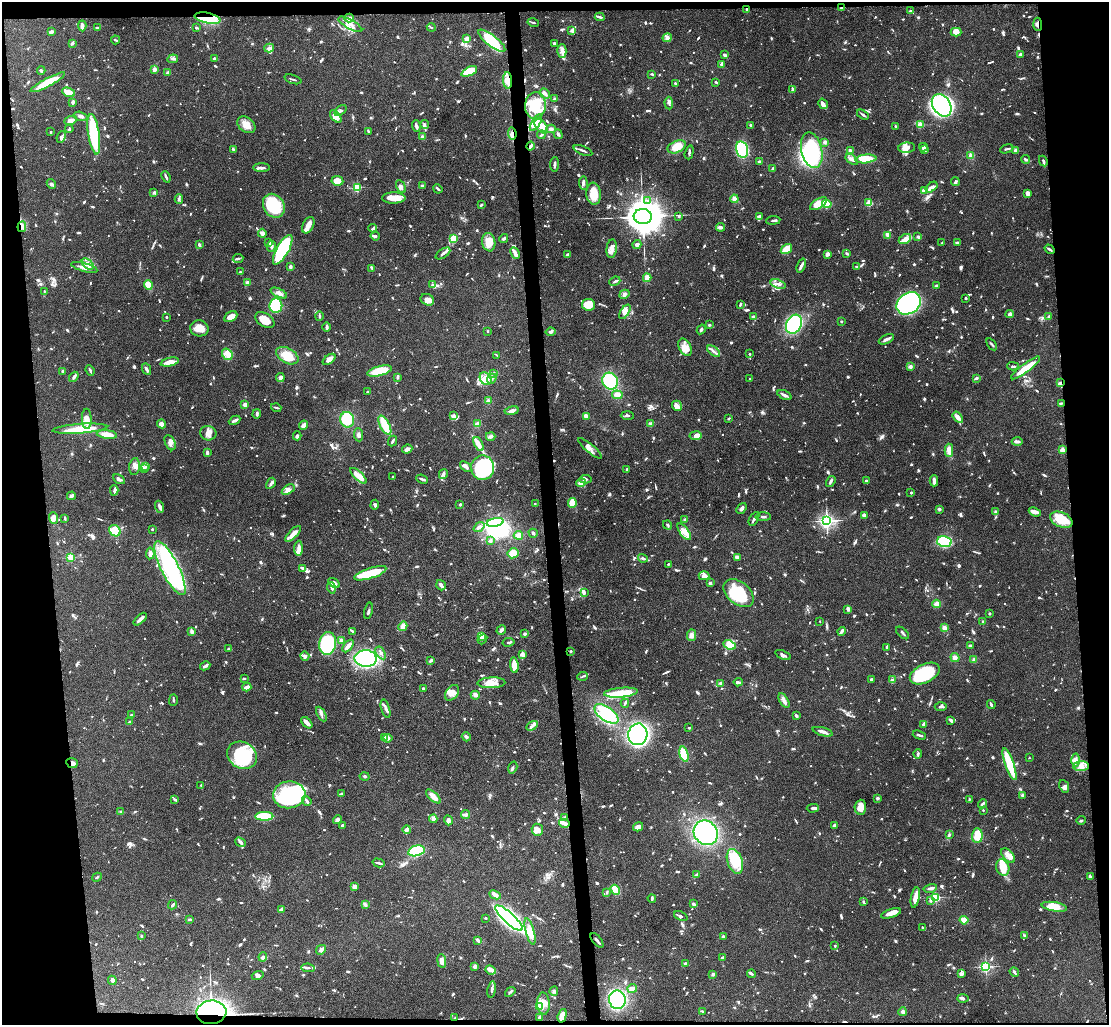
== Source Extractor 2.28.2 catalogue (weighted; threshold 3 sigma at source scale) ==
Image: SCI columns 2-4427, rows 182-4273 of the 4427 x 4397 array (HDU 1 of 3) = the unmasked area's bounding box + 8 px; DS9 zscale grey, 4 x 4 block average (1 PNG px = mean of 4 x 4 image px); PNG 1111 x 1027 px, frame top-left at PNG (2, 2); each listed source drawn as its Kron ellipse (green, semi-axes under 4 px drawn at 4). Shown black and unused: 10% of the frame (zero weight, under 4 of 8 exposures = <1% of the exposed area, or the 3 px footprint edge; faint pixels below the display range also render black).
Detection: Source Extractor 2.28.2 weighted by HDU 2 'WHT'. Background 0.0565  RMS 0.0038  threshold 0.0154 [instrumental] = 3 sigma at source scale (4.09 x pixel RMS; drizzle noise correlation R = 1.36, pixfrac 0.8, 0.05/0.05 arcsec/px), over >= 5 px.
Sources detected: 1863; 19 too faint to see at this stretch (4 x 4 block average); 15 inside a brighter object's white glare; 11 cosmic-ray / hot-pixel residue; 1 long thin detection or spike segment (spike, bleed or trail) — neither listed nor drawn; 76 coinciding with a brighter row at this scale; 172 inside a brighter listed object's ellipse — not listed separately; of the other 1569, all 500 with FLUX_AUTO >= 2.93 (the completeness limit of this list) listed and drawn (1069 fainter detections not listed), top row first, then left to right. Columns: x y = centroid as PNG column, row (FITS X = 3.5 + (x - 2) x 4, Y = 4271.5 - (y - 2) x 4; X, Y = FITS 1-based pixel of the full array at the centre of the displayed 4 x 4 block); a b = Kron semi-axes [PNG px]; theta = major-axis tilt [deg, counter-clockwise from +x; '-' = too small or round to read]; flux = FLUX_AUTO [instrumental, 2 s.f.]
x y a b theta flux
841 8 3 3 - 4.2
747 9 2 2 - 4.1
910 11 4 2 - 3.4
600 17 5 2 - 4.7
208 18 13 5 -12 100
349 18 4 3 - 5.2
533 22 6 2 -13 3.3
350 24 13 4 -28 17
1038 24 7 3 -87 6.6
82 26 5 2 - 9.4
431 27 4 2 - 3.4
97 28 3 2 - 3.2
196 28 3 2 - 3.1
572 30 4 3 - 9.1
51 32 3 2 - 9.9
956 32 5 3 - 17
667 38 4 4 - 6.1
467 39 3 3 - 16
115 40 5 2 - 3.8
492 41 16 5 -38 74
72 43 3 3 - 4.3
554 43 2 2 - 3.4
269 48 5 3 - 5.4
562 51 7 4 89 10
1020 54 4 2 - 7.4
725 55 3 3 - 4.5
214 58 2 2 - 4.8
173 59 5 2 - 3.9
722 64 4 3 - 4.8
154 69 2 2 - 47
41 70 4 2 - 4.6
469 71 8 4 26 68
168 73 3 2 - 8.7
652 74 3 2 - 3.2
293 79 9 2 -18 3.4
508 80 8 4 -86 20
48 82 19 4 28 62
716 82 2 2 - 4.2
675 84 4 2 - 4.4
792 90 4 3 - 3.3
69 92 7 3 -22 27
545 94 5 3 - 7.4
555 99 2 2 - 26
73 102 3 2 - 7.3
669 103 6 2 -86 4.3
823 104 5 3 - 10
535 105 13 10 85 78
942 105 12 8 -56 520
340 111 7 3 39 5.7
863 115 6 2 -33 4.8
81 116 7 3 -15 7.3
336 117 7 4 -49 25
70 120 6 4 22 13
536 123 9 4 59 26
425 124 4 3 - 4.3
246 125 10 7 -37 22
751 125 2 2 - 4
920 125 2 2 - 82
416 126 6 2 -72 7.2
541 126 8 5 -48 23
895 126 3 2 - 5.1
69 129 4 3 - 3.2
551 129 4 3 - 5.3
368 131 4 2 - 3
51 132 2 2 - 5.5
94 134 20 5 -81 150
512 134 6 2 -84 5.5
558 134 5 3 - 4.3
541 135 4 2 - 3.9
61 137 6 3 67 4.9
422 137 2 2 - 9.7
825 142 2 2 - 11
530 146 4 2 - 6.1
677 147 9 6 24 34
923 147 4 3 - 5.8
907 148 8 5 5 12
1007 149 7 2 19 3.2
234 150 4 3 - 3.2
583 150 10 2 -22 6.3
742 150 8 5 -77 150
812 150 18 10 -76 240
850 150 3 2 - 5.7
924 150 3 2 - 8.3
1015 150 3 2 - 5.3
689 152 7 2 74 3.5
971 155 3 3 - 7.7
852 159 7 3 -34 7.2
866 159 10 4 6 54
1025 159 4 2 - 4.9
759 161 2 2 - 14
1043 161 5 3 - 3.6
555 164 7 2 86 5.7
261 168 8 2 -1 7.7
773 169 3 2 - 7.2
166 177 6 2 -68 5
337 181 6 4 -8 25
955 181 4 2 - 3.9
583 183 6 3 -84 5
51 184 5 3 - 3.8
401 186 7 4 -61 6.5
422 186 4 3 - 3.7
931 187 7 2 37 19
357 188 2 2 - 240
438 189 5 2 - 5.2
924 191 3 3 - 22
154 193 4 3 - 3.6
1028 193 3 3 - 11
594 194 11 7 -85 35
394 198 11 5 0 26
179 199 4 2 - 3.5
734 199 4 4 - 8.2
648 201 3 2 - 3.3
869 203 2 2 - 110
818 204 9 4 32 26
827 204 5 3 - 41
481 205 3 2 - 3.4
274 206 12 10 -57 110
643 216 9 7 -6 6200
679 216 3 2 - 3
760 217 3 2 - 11
773 220 7 2 7 3.7
308 225 9 5 63 14
22 227 5 3 - 7.3
721 227 4 3 - 6
373 228 4 2 - 3.1
262 233 4 2 - 15
888 235 4 2 - 11
375 236 5 2 - 4.3
918 236 3 2 - 3.6
454 238 4 3 - 31
504 238 4 3 - 3.8
905 239 6 4 29 22
489 242 9 6 -81 33
269 243 2 2 - 5.2
942 243 2 2 - 3.7
957 243 3 2 - 3.7
199 245 3 2 - 4.8
637 245 4 3 - 3.8
271 246 5 3 - 4.7
612 249 9 5 83 15
786 249 6 3 35 66
1049 249 5 2 - 5
283 250 16 6 61 190
443 253 8 2 35 5.1
515 253 6 2 -64 15
847 253 3 2 - 4.5
567 254 4 2 - 4.1
828 254 4 3 - 6.5
238 259 5 2 - 3
88 264 7 4 -39 10
801 266 7 3 68 6.6
84 267 14 3 -15 17
290 267 3 3 - 4.2
856 267 2 2 - 3.1
372 268 4 2 - 7.5
240 272 2 2 - 4.2
647 278 4 4 - 10
615 281 6 2 22 4
247 283 2 2 - 38
778 284 8 3 -18 8.1
148 285 4 4 - 38
433 285 4 3 - 5.3
936 285 3 2 - 3
44 291 2 2 - 3.7
279 293 9 4 -25 9.6
624 294 5 3 - 7.8
966 298 2 2 - 3.5
427 300 7 5 -25 12
909 303 13 10 36 820
740 304 4 2 - 4.5
589 305 6 6 - 46
276 306 7 6 - 220
625 312 8 4 58 15
1010 314 4 3 - 4.5
319 316 5 2 - 3.3
753 316 4 2 - 6
166 317 2 2 - 3.2
231 317 7 5 29 20
1049 317 4 3 - 5.7
265 320 10 6 -32 29
841 321 2 2 - 8.2
794 324 10 7 62 140
709 325 2 2 - 3.7
327 327 5 2 - 7.9
199 328 9 8 - 22
701 329 5 2 - 4.5
488 331 2 2 - 3
551 332 5 3 - 4.8
886 339 8 2 26 8.2
992 344 7 2 -54 3.3
685 347 9 6 -65 17
714 351 7 2 -39 7.5
227 354 6 5 - 17
750 354 2 2 - 7
497 355 4 2 - 3
287 356 12 7 -29 49
329 359 7 3 37 15
170 362 9 3 13 22
1013 366 5 2 - 3.2
910 367 3 3 - 5.9
1025 368 18 4 37 44
147 369 6 3 -65 5.8
90 370 5 2 - 4.3
63 371 2 2 - 6.3
379 371 13 5 14 61
494 373 3 3 - 3.2
74 377 6 3 52 4.6
397 377 3 2 - 5.7
280 378 4 3 - 4.7
750 378 2 2 - 2.9
976 378 4 3 - 3.3
485 379 7 5 -53 15
492 379 5 3 - 5.9
610 381 8 7 - 110
1060 383 4 3 - 4.2
368 392 3 2 - 4.4
617 395 5 3 - 13
784 395 8 2 -26 7.5
488 401 3 2 - 6
1061 403 4 2 - 3
245 405 2 2 - 49
677 406 5 4 - 8.3
276 408 5 2 - 3
512 411 7 3 10 9.1
257 414 5 2 - 5.9
454 416 4 4 - 5.7
586 416 2 2 - 21
627 416 7 2 -3 4
958 417 6 3 -54 13
729 418 3 2 - 3
87 419 10 5 -87 17
235 420 6 2 27 8.1
347 420 8 7 - 53
161 424 4 3 - 14
477 424 4 3 - 7.9
651 424 3 3 - 5.1
304 425 5 3 - 12
385 425 10 4 -63 50
80 429 27 4 4 82
208 433 8 7 - 14
107 434 10 4 -7 26
358 435 6 3 -84 5.8
297 436 4 3 - 4.1
491 436 5 3 - 4.2
695 436 6 4 9 5.5
392 441 5 2 - 3.5
1017 442 6 3 2 5.1
170 443 8 5 -66 9.1
478 444 7 4 -64 10
590 448 15 4 -40 11
407 449 5 3 - 11
949 450 7 4 -88 15
1063 450 2 2 - 73
207 452 3 2 - 6.6
135 466 8 5 82 10
146 466 4 2 - 3.3
466 467 6 3 -39 9.7
144 468 4 3 - 3.1
483 468 12 11 - 260
627 469 2 2 - 18
443 474 5 3 - 5.8
358 476 10 3 -43 23
393 477 2 2 - 8.4
119 479 6 3 -29 7.1
422 479 6 2 -23 4.1
586 479 6 3 -4 4.4
831 481 6 2 57 4.3
866 481 2 2 - 5.2
934 481 5 2 - 14
271 483 6 3 60 5.1
581 483 4 4 - 7.5
114 490 5 3 - 5.2
288 490 7 4 32 11
911 493 2 2 - 3.3
71 496 4 3 - 6.9
535 503 2 2 - 2.9
572 503 5 3 - 48
460 504 2 2 - 18
375 505 5 4 - 4.7
160 507 6 2 -70 8.5
741 508 6 2 50 7.7
939 509 4 3 - 4.1
995 512 3 2 - 4.4
1035 512 6 4 -23 9.1
865 515 3 3 - 10
763 517 7 2 0 3.4
54 518 6 4 -87 14
65 518 3 2 - 4.2
754 519 7 2 60 8.9
685 520 3 3 - 5.2
1061 520 12 7 -24 61
827 521 3 2 - 600
495 522 8 3 11 190
667 525 5 2 - 3
479 527 6 3 38 7.4
152 529 2 2 - 3.2
115 531 6 5 - 74
684 532 10 3 -52 12
533 533 4 2 - 3.2
293 534 10 4 45 16
518 535 4 4 - 11
490 541 3 3 - 3.5
944 542 7 5 -13 100
299 548 7 3 89 12
150 553 6 3 86 9.1
513 553 5 5 - 21
71 557 2 2 - 150
737 557 3 3 - 7.7
643 558 5 2 - 4.5
668 564 2 2 - 3.3
170 568 30 9 -63 400
303 568 3 3 - 4.7
370 573 17 5 18 76
704 576 5 4 - 12
334 583 6 4 -35 10
710 583 3 2 - 4.8
441 585 5 2 - 14
331 588 5 2 - 4.4
584 593 4 3 - 4.1
739 593 17 11 -40 100
937 604 4 4 - 9.8
848 609 4 3 - 5.5
368 611 8 2 77 4
990 614 2 2 - 3.7
140 619 8 3 44 9.6
820 621 2 2 - 3.9
983 622 3 2 - 4.5
403 626 5 3 - 19
944 628 3 3 - 10
501 630 5 3 - 6.9
192 631 3 3 - 7.3
352 631 3 2 - 5.5
841 631 4 2 - 9.9
903 633 8 2 -44 4.5
525 634 4 2 - 5
691 635 6 4 82 9.4
481 636 2 2 - 32
482 639 5 3 - 3.8
341 640 2 2 - 37
508 642 6 2 11 3.7
328 643 11 8 80 260
730 645 6 4 -24 28
348 646 7 3 50 13
970 646 3 2 - 7.2
886 647 2 2 - 3.5
229 649 2 2 - 5.6
571 651 3 2 - 3.6
381 653 7 3 -57 6.2
522 654 3 2 - 13
783 655 8 2 -22 5.3
305 656 5 3 - 4
366 658 11 8 -2 250
955 658 5 3 - 8.2
431 660 4 2 - 7.6
974 660 3 3 - 6.6
514 665 8 3 -84 29
205 666 5 2 - 5.8
925 674 16 9 26 110
582 676 5 2 - 3.1
244 678 3 2 - 3.5
871 679 3 2 - 3.5
892 680 3 2 - 6
738 682 5 2 - 5.1
491 683 14 5 2 23
721 683 2 2 - 5.7
247 687 4 2 - 15
423 688 2 2 - 4
452 693 9 6 53 17
621 693 17 5 5 41
475 695 4 4 - 7.2
173 700 6 2 89 3.7
784 701 8 3 -60 9.8
625 703 4 2 - 3.2
991 705 4 2 - 5.7
941 707 6 2 2 5.3
385 709 9 3 -74 6.9
321 714 8 2 -61 5.5
606 714 14 7 -35 88
132 715 3 2 - 4
796 716 4 2 - 4.5
951 721 4 3 - 4.5
130 722 4 2 - 4.9
307 723 7 2 -46 14
923 724 3 2 - 5.4
532 726 6 2 31 5.3
689 728 2 2 - 3.4
823 732 10 2 -16 11
638 734 11 9 86 600
919 735 7 2 -18 6.1
384 737 4 3 - 9.4
466 737 5 3 - 5.5
388 738 4 4 - 4.3
684 754 8 4 -73 49
918 754 4 2 - 5
242 755 15 13 -28 140
1029 758 2 2 - 4.3
1076 760 6 3 -88 7.9
72 763 6 5 - 8.5
1010 764 17 4 -70 110
1081 766 8 5 5 15
513 768 6 2 74 3.2
365 776 5 2 - 3
201 785 2 2 - 5.8
1064 786 6 4 -66 6.7
341 794 2 2 - 3.4
289 795 16 13 6 310
1022 795 2 2 - 4.1
433 796 9 3 -43 21
877 798 2 2 - 7.7
174 799 2 2 - 3.4
969 799 3 2 - 2.9
307 801 5 2 - 5.8
983 804 5 2 - 5.2
860 807 7 5 85 24
813 808 6 2 0 6.4
983 810 2 2 - 5.3
121 812 2 2 - 5.3
465 815 4 3 - 5.4
264 816 9 3 1 130
564 818 4 3 - 3.7
433 819 4 3 - 7.3
337 820 4 3 - 9
448 820 5 4 - 7.4
1081 820 5 2 - 3
564 823 5 2 - 17
342 825 2 2 - 4.6
834 825 3 2 - 6.6
638 827 5 4 - 12
407 830 4 3 - 14
537 830 6 5 - 11
706 833 13 11 -51 240
950 834 4 2 - 3.1
977 836 7 5 87 53
241 842 6 4 -38 5.9
416 851 8 5 12 100
1008 855 9 5 -48 15
735 861 13 7 -70 76
379 863 6 2 -14 5
1003 867 8 6 -72 39
697 874 4 2 - 3.7
1090 876 2 2 - 5.1
97 877 5 2 - 3.5
354 887 4 3 - 8.9
930 888 7 3 13 7.2
615 890 5 3 - 34
607 892 3 2 - 4.3
495 895 6 4 -24 11
915 897 10 3 79 22
936 897 2 2 - 250
652 898 4 2 - 4.5
931 900 3 2 - 6.4
863 902 3 2 - 3.2
693 904 3 3 - 4.7
173 905 5 2 - 4.6
365 905 4 3 - 3.7
1054 907 13 4 -9 32
282 909 2 2 - 24
891 913 10 3 18 23
681 916 7 2 -23 4.6
486 918 2 2 - 3.5
509 918 18 5 -42 740
190 919 3 2 - 3.4
964 920 4 3 - 17
923 928 4 2 - 3.1
530 932 14 4 -75 31
141 936 3 2 - 2.9
1024 936 4 3 - 4
724 937 4 2 - 6.4
478 940 4 2 - 8.5
597 940 8 2 -50 6.4
835 946 2 2 - 3.9
321 950 5 3 - 6.5
263 957 5 4 - 5.1
722 958 3 2 - 7.6
442 961 7 3 -82 12
685 963 4 2 - 3.1
475 966 2 2 - 43
986 967 2 2 - 400
308 968 7 2 -8 4.2
491 970 5 3 - 15
1014 972 5 3 - 3.9
713 974 3 3 - 3.5
751 974 4 2 - 3.6
962 974 3 3 - 4.1
258 975 6 2 19 4
112 980 5 3 - 7.2
632 988 5 3 - 8.6
492 989 8 2 81 5.8
554 991 5 4 - 4.8
510 992 6 2 39 3.1
963 998 5 2 - 3.5
617 1000 9 8 - 190
543 1004 11 6 -86 22
540 1006 2 2 - 140
702 1011 3 2 - 3.1
211 1012 15 11 6 930
903 1012 4 3 - 5.8
562 1016 7 3 74 35
455 1018 3 2 - 4.4
539 1018 4 2 - 6.3
Overlapping masked pixels (flux is a lower limit): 16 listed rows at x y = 841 8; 747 9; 208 18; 1038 24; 508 80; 512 134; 530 146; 22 227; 1060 383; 1061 403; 72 763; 564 823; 211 1012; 562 1016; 455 1018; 539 1018
Diffuse or blended objects may show on this block-average render without a row.